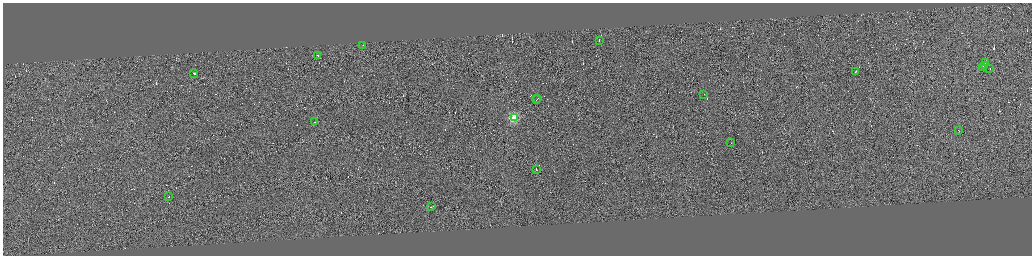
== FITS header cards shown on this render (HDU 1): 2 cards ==
NAXIS1  =                 4117
NAXIS2  =                 1014

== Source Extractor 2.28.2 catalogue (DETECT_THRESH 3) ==
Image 4117 x 1014 px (HDU 1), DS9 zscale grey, zoomed out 1/4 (1 PNG px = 4 x 4 image px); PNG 1034 x 258 px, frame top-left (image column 4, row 1011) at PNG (3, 3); each listed source drawn as its Kron ellipse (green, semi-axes under 4 px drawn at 4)
Background 0.0251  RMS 3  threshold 8.92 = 3 sigma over >= 5 px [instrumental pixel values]
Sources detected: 389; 370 cannot appear on this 1/4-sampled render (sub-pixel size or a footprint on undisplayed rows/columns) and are neither listed nor drawn; the other 19 listed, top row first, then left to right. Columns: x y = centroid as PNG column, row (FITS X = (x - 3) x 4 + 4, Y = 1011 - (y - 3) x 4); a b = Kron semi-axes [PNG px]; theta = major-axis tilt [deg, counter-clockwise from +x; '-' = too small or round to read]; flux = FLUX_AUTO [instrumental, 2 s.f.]
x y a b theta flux
599 40 2 1 - 12000
363 45 2 1 - 8200
318 56 2 1 - 6200
985 63 3 1 - 41000
984 65 2 1 - 20000
982 68 2 1 - 33000
989 68 2 1 - 12000
855 72 2 1 - 13000
193 73 2 1 - 8000
704 94 2 1 - 8300
538 98 2 1 - 4800
536 99 2 1 - 5800
514 117 2 2 - 110000
314 122 2 1 - 8600
958 130 2 1 - 7700
730 142 2 1 - 7800
536 169 2 1 - 67000
169 196 2 1 - 25000
431 206 3 1 - 11000
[370 sub-pixel or undisplayed-footprint detections neither listed nor drawn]